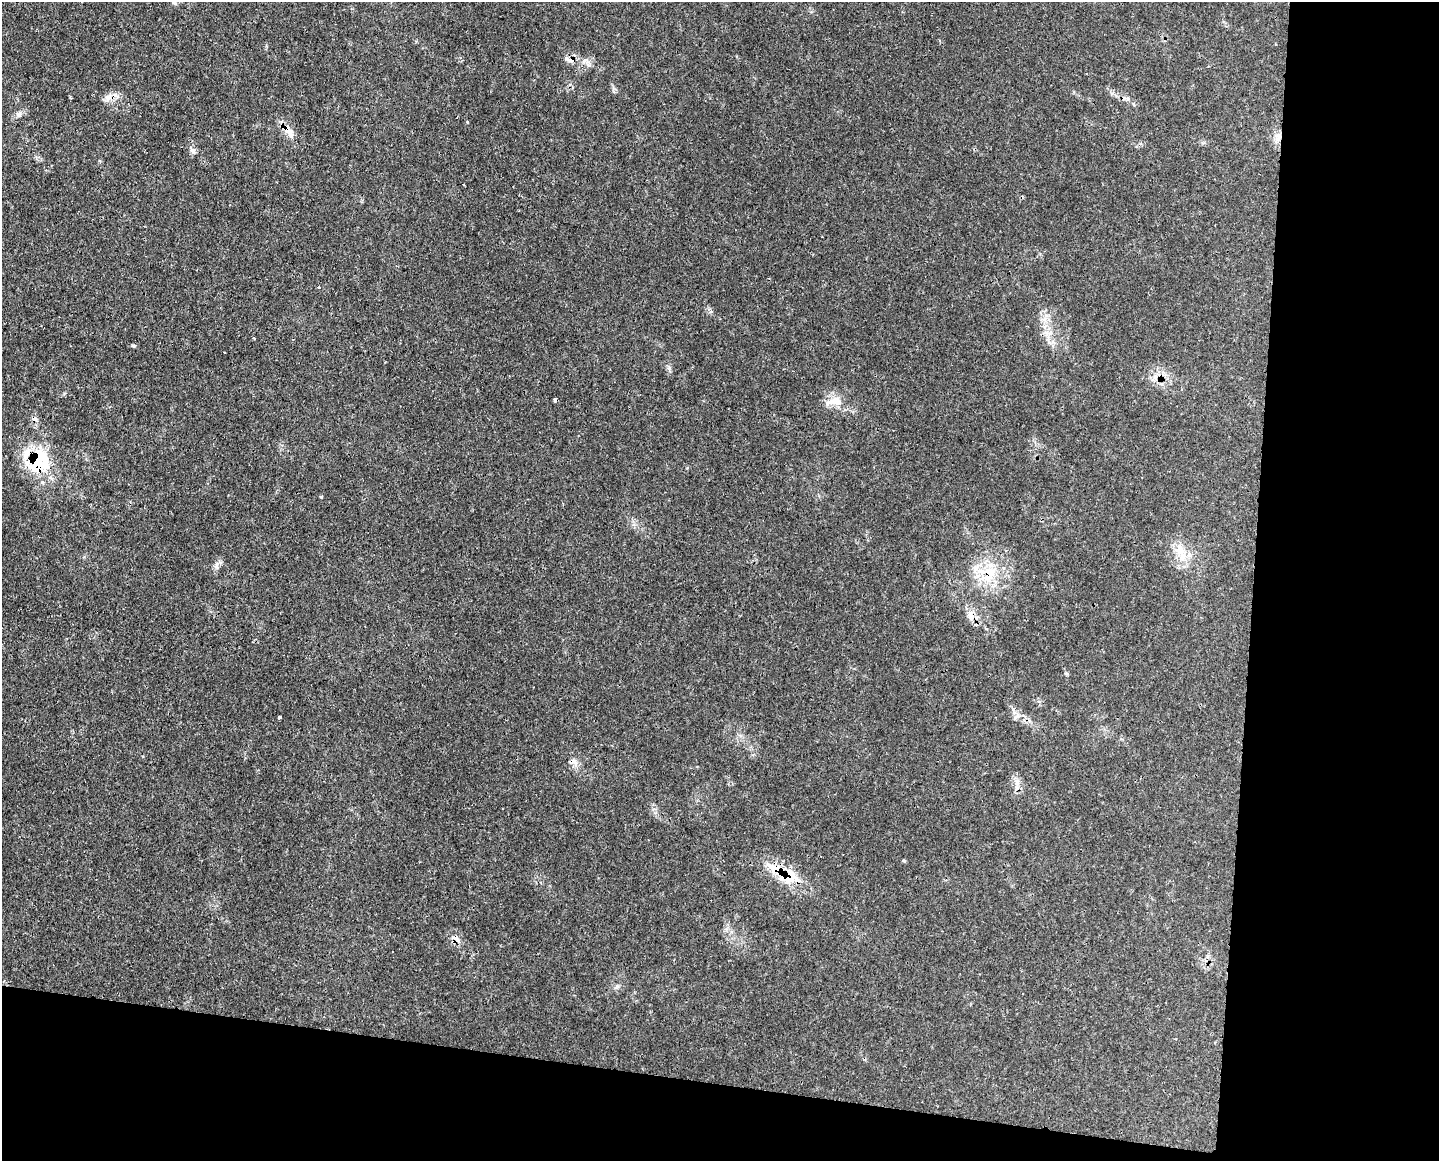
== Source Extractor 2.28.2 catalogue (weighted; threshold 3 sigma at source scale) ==
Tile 12 of 3 x 4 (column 3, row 4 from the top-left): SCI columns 3011-4447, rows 4-1162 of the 4694 x 4641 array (HDU 1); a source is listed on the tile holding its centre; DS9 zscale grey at full resolution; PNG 1441 x 1163 px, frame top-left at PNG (2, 2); no overlay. Shown black and unused: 20% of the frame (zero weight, under 3 of 4 exposures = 2% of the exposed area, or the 3 px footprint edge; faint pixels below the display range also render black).
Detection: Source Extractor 2.28.2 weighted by HDU 2 'WHT'; one run over the whole footprint, this tile lists its part. Background 0.0549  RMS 0.0033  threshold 0.0148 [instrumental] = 3 sigma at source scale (4.5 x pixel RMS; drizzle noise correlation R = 1.50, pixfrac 1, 0.05/0.05 arcsec/px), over >= 5 px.
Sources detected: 27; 2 cosmic-ray / hot-pixel residue — not listed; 1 inside a brighter listed object's ellipse — not listed separately; the other 24 listed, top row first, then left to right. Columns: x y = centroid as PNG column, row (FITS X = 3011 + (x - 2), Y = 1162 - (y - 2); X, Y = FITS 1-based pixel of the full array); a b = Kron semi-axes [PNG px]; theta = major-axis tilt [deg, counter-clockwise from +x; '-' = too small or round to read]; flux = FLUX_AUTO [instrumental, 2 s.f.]
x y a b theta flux
175 3 6 5 - 0.57
570 60 16 6 -12 1.9
108 97 13 9 50 2.3
19 114 7 4 71 0.69
289 132 17 11 -46 3.4
1278 136 12 7 -77 2.2
319 287 3 3 - 0.97
254 338 3 2 - 0.62
134 345 5 4 - 0.52
669 368 5 5 - 0.68
1155 377 7 4 71 1
555 400 4 4 - 1.4
834 401 23 10 6 3.9
34 419 7 7 - 1.2
38 461 29 25 52 22
321 496 4 3 - 0.32
1181 551 19 14 -54 6
988 572 30 14 -10 10
971 616 12 8 -61 2.7
279 717 3 3 - 0.76
1017 782 10 4 -77 1.2
903 861 5 3 - 0.36
789 877 26 16 -5 9.1
455 938 13 5 -27 1.5
Overlapping masked pixels (flux is a lower limit): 10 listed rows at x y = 570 60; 289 132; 1278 136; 555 400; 34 419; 38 461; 988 572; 971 616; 789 877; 455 938
Unlisted compact peaks at least as high as the median listed source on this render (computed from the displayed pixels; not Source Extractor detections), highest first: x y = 192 150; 467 122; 216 567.